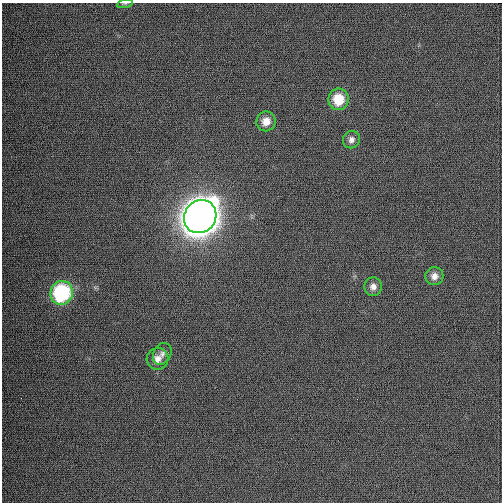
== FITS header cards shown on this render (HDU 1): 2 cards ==
NAXIS1  =                  500 / length of data axis 1
NAXIS2  =                  500 / length of data axis 2

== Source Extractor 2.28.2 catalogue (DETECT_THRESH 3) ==
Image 500 x 500 px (HDU 1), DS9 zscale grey, 1 PNG px = 1 image px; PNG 504 x 504 px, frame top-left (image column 1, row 500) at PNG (2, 3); each listed source drawn as its Kron ellipse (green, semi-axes under 4 px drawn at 4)
Background 1080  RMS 30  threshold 89.2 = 3 sigma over >= 5 px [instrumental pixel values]
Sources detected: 10; all 10 listed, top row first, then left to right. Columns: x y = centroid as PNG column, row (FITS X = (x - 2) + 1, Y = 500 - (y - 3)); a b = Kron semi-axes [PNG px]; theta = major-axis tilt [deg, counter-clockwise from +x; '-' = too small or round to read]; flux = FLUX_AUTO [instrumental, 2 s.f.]
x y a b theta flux
125 4 8 3 13 2.6e+03
338 99 11 10 - 4.9e+04
266 121 10 9 - 2.1e+04
351 140 9 8 - 9.7e+03
200 217 17 15 53 4.5e+06
434 276 9 9 - 1.4e+04
373 287 9 9 - 1.2e+04
62 293 12 11 - 2.1e+05
162 354 11 8 60 1.0e+04
157 359 11 10 - 1.6e+04
At the frame edge (FLAGS 8, measured only in part): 1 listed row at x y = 125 4